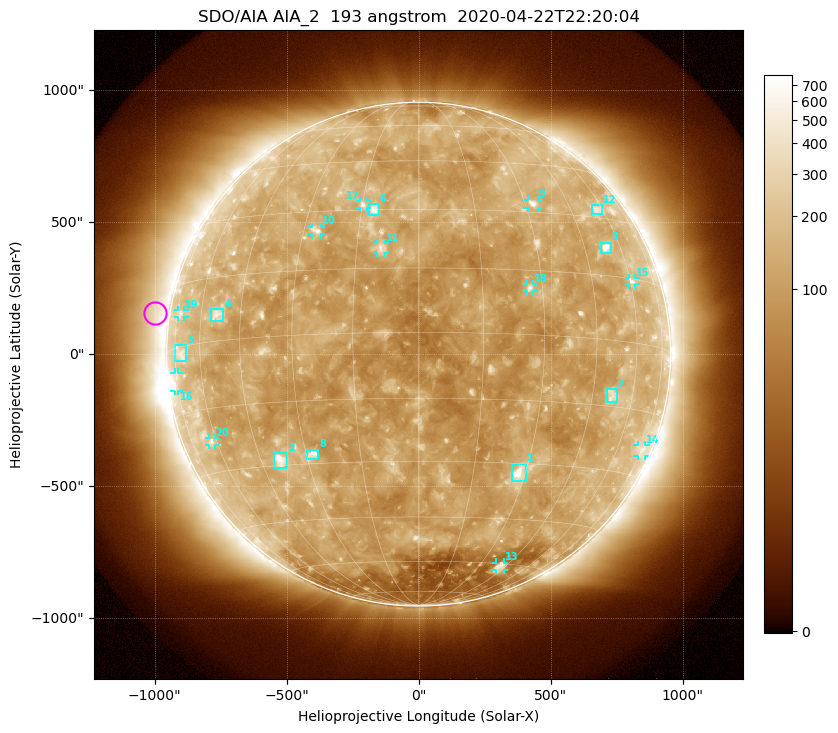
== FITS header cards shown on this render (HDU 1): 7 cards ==
TELESCOP= 'SDO/AIA'
INSTRUME= 'AIA_2'
WAVELNTH=                  193
WAVEUNIT= 'angstrom'
DATE-OBS= '2020-04-22T22:20:04.85'
CTYPE1  = 'HPLN-TAN'
CTYPE2  = 'HPLT-TAN'

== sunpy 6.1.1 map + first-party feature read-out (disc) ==
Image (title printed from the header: SDO/AIA AIA_2  193 angstrom  2020-04-22T22:20:04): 1024 x 1024 px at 2.4 arcsec/px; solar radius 955 arcsec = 398 px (full disc in frame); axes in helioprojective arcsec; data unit not stated in the header (colour bar unlabelled)
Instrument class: DISC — disc imager (sunpy class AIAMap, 193 A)
Bright regions (active regions / flare kernels): reference = the median radial profile (limb darkening/brightening removed); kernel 9 px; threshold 5 sigma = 166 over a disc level ~112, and >= 1.15x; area >= 12 px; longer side >= 10 px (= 24 arcsec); searched inside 0.97 R_sun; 25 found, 20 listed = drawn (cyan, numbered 1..; 11 of them under ~33 arcsec drawn as corner ticks so the feature stays visible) (cap 20 boxes per figure: the strongest are kept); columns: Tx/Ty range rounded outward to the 5 arcsec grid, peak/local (2 s.f.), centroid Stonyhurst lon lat
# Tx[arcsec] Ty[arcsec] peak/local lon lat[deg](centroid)
1 350..405 -485..-415 10 +28 -32
2 -550..-495 -435..-375 7.5 -38 -29
3 690..730 385..425 6.7 +53 +22
4 -785..-740 125..170 3.8 -53 +6
5 -925..-880 -30..35 2.9 -70 -1
6 -190..-150 525..570 5.1 -12 +30
7 715..750 -185..-130 3.6 +52 -12
8 -425..-380 -395..-360 5.3 -28 -28
9 415..450 555..585 5.2 +32 +33
10 -405..-370 450..485 4.4 -26 +25
11 -155..-125 385..420 4.3 -9 +20
12 655..695 530..565 2.8 +57 +32
13 290..325 -815..-790 3.2 +42 -61
14 830..860 -390..-345 2.4 +74 -24
15 795..820 265..290 3.3 +61 +14
16 -925..-910 -140..-70 3.5 -75 -7
17 -220..-195 555..580 3.8 -15 +31
18 410..435 235..265 4.2 +27 +11
19 -915..-885 140..165 2.6 -72 +8
20 -795..-770 -345..-320 3.1 -62 -23
Off-limb structures (1.02-1.3 R_sun): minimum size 162 px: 7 found; the strongest spans PA ~40..105 deg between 1.02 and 1.3 R_sun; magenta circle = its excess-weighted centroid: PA ~80 deg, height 1.06 R_sun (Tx ~-1000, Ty ~155 arcsec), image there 1.7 x the reference